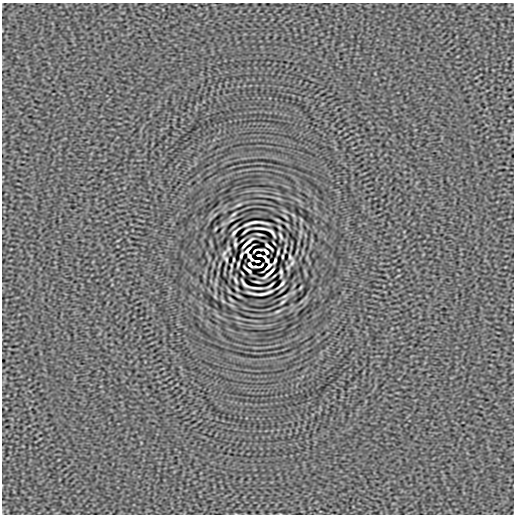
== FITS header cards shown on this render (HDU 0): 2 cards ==
NAXIS1  =                  512
NAXIS2  =                  512

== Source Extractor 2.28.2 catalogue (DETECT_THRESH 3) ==
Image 512 x 512 px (HDU 0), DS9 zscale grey, 1 PNG px = 1 image px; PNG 516 x 516 px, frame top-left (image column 1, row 512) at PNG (2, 3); no overlay
Background 1.41e-06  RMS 1.2e-04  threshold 3.70e-04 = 3 sigma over >= 5 px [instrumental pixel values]
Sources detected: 44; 2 with non-positive FLUX_AUTO (blend fragments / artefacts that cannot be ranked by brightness) are not listed; the other 42 listed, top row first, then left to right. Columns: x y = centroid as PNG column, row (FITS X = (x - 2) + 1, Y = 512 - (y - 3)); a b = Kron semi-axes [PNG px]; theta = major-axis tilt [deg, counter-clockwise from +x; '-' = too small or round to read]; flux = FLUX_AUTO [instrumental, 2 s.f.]
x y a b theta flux
238 205 8 3 24 1.2e-02
234 214 6 3 36 1.1e-02
255 223 25 4 4 5.9e-04
261 228 13 2 -5 2.6e-02
246 231 7 2 37 1.4e-02
235 232 9 2 46 1.9e-02
272 232 10 3 -49 1.5e-02
259 234 5 2 - 1.1e-02
280 236 6 2 -64 1.2e-02
247 243 13 2 42 2.8e-02
274 243 3 2 - 6.1e-03
235 244 7 3 -86 1.6e-02
268 246 8 3 -40 2.0e-02
260 249 4 2 - 9.1e-03
248 250 10 3 46 1.5e-02
255 250 6 2 35 7.3e-03
266 251 6 3 -46 1.9e-02
224 254 10 4 66 1.9e-02
241 255 6 2 63 1.2e-02
259 255 4 2 - 9.5e-03
282 256 4 2 - 8.4e-03
290 257 5 2 - 9.6e-03
226 259 5 2 - 9.6e-03
234 260 4 2 - 8.4e-03
257 261 4 2 - 9.2e-03
275 261 5 2 - 1.3e-02
292 262 10 4 66 1.9e-02
250 265 6 3 -46 1.9e-02
261 266 5 2 - 1.0e-02
268 266 10 3 46 1.5e-02
256 267 4 2 - 9.6e-03
248 270 8 3 -40 2.0e-02
281 272 7 3 -86 1.6e-02
269 273 13 2 42 2.9e-02
236 280 6 2 -64 1.2e-02
244 284 10 3 -48 1.5e-02
281 284 9 2 46 1.9e-02
270 285 7 2 37 1.4e-02
255 288 13 2 -4 2.6e-02
261 293 25 4 4 1.0e-03
282 302 6 3 36 1.1e-02
278 311 8 3 24 1.2e-02
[2 non-positive-flux detections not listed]